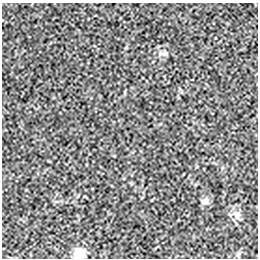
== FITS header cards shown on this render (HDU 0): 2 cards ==
NAXIS1  =                  256 / length of data axis 1
NAXIS2  =                  256 / length of data axis 2

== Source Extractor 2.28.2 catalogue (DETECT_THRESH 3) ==
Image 256 x 256 px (HDU 0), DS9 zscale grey, 1 PNG px = 1 image px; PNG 260 x 260 px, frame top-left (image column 1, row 256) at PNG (2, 3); no overlay
Background -8.71e-05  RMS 0.0018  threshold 0.00545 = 3 sigma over >= 5 px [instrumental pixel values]
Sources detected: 4; all 4 listed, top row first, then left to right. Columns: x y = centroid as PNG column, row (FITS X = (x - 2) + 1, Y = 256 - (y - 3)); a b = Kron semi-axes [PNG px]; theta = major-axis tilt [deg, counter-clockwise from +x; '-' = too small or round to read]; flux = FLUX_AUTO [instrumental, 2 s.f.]
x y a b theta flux
161 53 10 4 -9 0.35
205 201 10 9 - 0.5
237 215 15 9 -85 0.72
79 253 12 11 - 1.9
At the frame edge (FLAGS 8, measured only in part): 1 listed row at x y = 79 253